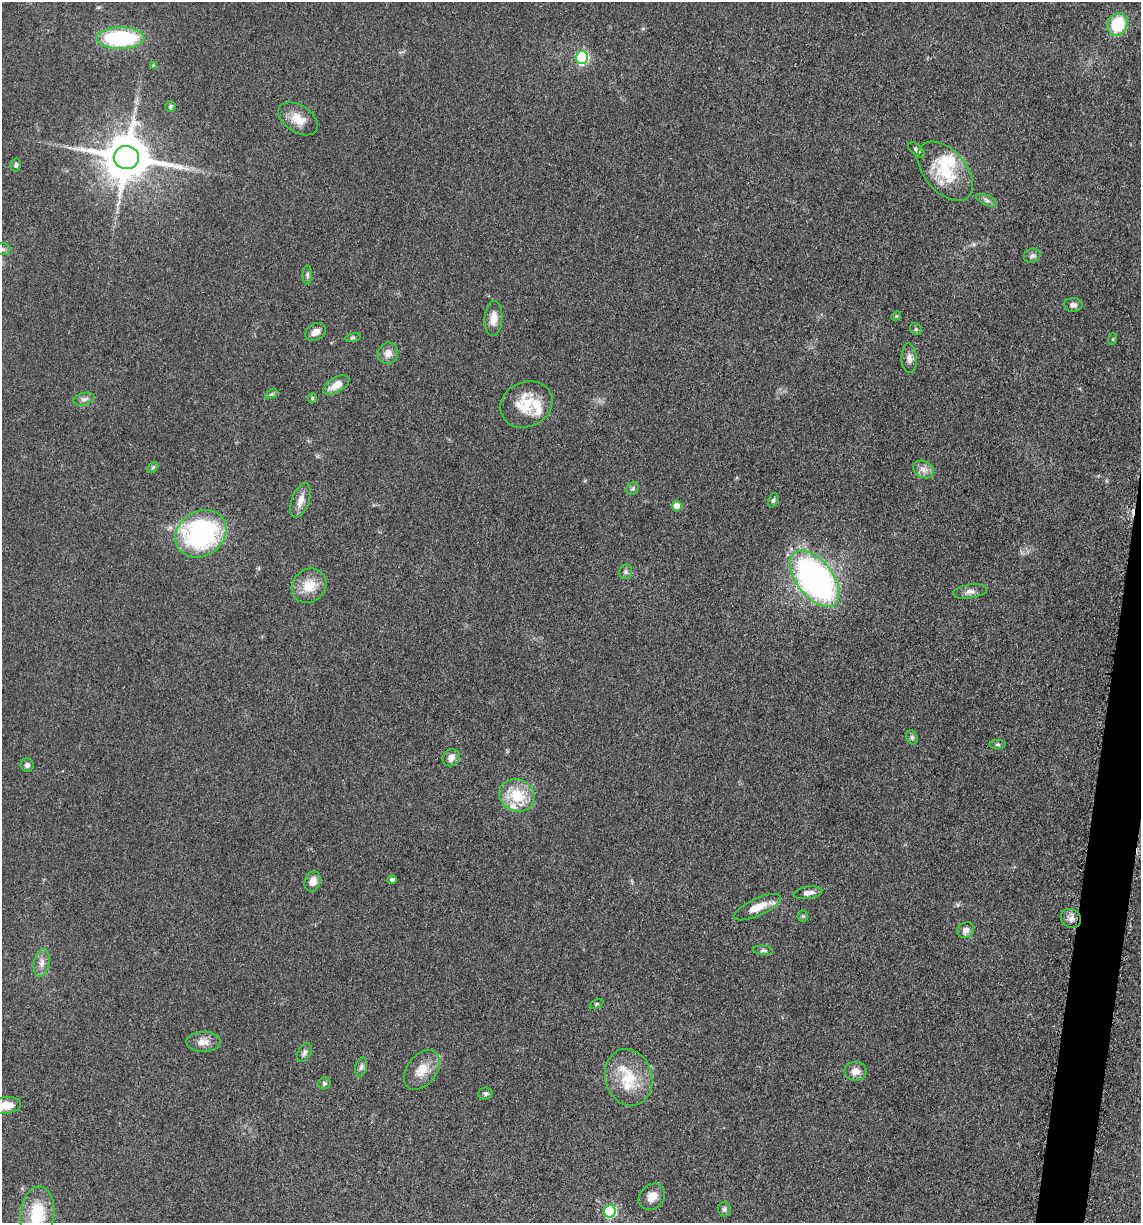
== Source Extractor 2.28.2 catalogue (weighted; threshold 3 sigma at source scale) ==
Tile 6 of 4 x 4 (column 2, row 2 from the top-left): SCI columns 1385-2523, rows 2465-3685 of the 4978 x 4921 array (HDU 1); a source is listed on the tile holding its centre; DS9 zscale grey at full resolution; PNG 1143 x 1225 px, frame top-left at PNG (2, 2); each listed source drawn as its Kron ellipse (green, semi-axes under 4 px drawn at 4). Shown black and unused: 2% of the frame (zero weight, under 3 of 5 exposures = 4% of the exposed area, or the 3 px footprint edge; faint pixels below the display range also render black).
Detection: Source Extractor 2.28.2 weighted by HDU 2 'WHT'; one run over the whole footprint, this tile lists its part. Background 0.0561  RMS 0.0058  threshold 0.0263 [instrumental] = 3 sigma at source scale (4.5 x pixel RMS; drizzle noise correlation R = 1.50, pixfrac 1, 0.05/0.05 arcsec/px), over >= 5 px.
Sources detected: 73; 1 inside a brighter object's white glare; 1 cosmic-ray / hot-pixel residue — neither listed nor drawn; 4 inside a brighter listed object's ellipse — not listed separately; the other 67 listed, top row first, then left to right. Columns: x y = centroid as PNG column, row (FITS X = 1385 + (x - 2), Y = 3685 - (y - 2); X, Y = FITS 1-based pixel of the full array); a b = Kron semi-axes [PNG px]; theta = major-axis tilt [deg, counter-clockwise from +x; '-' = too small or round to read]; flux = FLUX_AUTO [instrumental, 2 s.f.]
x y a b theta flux
1118 24 11 10 - 25
120 38 24 11 0 57
582 57 6 6 - 72
153 65 4 4 - 0.69
171 107 5 5 - 0.97
298 119 22 13 -33 8.8
916 150 10 5 -39 1.7
126 157 12 11 - 2700
16 165 6 5 - 1.3
945 171 35 21 -49 28
987 200 11 5 -24 1.8
2 249 8 6 0 1.6
1032 256 8 7 - 1.7
307 275 9 4 -90 1.3
1073 305 9 7 -1 2
896 316 5 4 - 0.61
493 319 17 9 86 6
916 329 6 5 - 1
316 332 11 8 30 4
353 338 8 4 9 0.95
1113 339 6 4 71 0.68
388 353 11 10 - 4.4
909 358 14 8 -86 3.3
336 385 14 7 31 7
271 394 7 4 32 1
312 398 5 4 - 0.72
84 399 10 6 14 2.1
526 404 27 22 25 18
153 468 6 4 44 0.9
924 469 10 8 -27 3.3
633 489 7 5 44 1.1
300 500 18 8 71 5
773 500 7 4 68 1.2
677 506 5 5 - 8
201 534 27 22 33 97
626 572 7 6 - 1.5
815 579 33 18 -52 200
309 586 18 16 42 11
970 591 17 7 9 3.3
912 737 7 5 -67 1.3
998 744 8 4 0 0.97
451 758 9 7 49 3.9
27 765 6 6 - 1.9
517 795 18 16 -22 18
392 880 4 4 - 1.6
313 881 10 8 71 4.9
808 893 14 6 9 3.1
757 907 25 8 24 9.2
803 916 5 5 - 0.87
1071 918 10 9 - 3.3
966 930 9 7 24 2.9
763 950 10 5 -6 1.3
42 963 14 7 79 3.9
596 1004 7 4 27 0.84
203 1042 17 10 1 5.1
304 1053 10 6 63 1.7
361 1067 10 5 74 1.8
422 1070 22 14 53 9.5
856 1071 11 9 1 5.1
629 1077 29 23 -73 21
324 1083 6 6 - 1.2
485 1094 7 6 - 1.3
6 1105 15 8 8 8.1
652 1197 14 11 45 6
724 1209 7 6 - 1.3
610 1211 6 6 - 49
37 1214 27 17 83 24
Isophote crosses this tile's border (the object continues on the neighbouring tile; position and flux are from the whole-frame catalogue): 3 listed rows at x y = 2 249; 6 1105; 37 1214